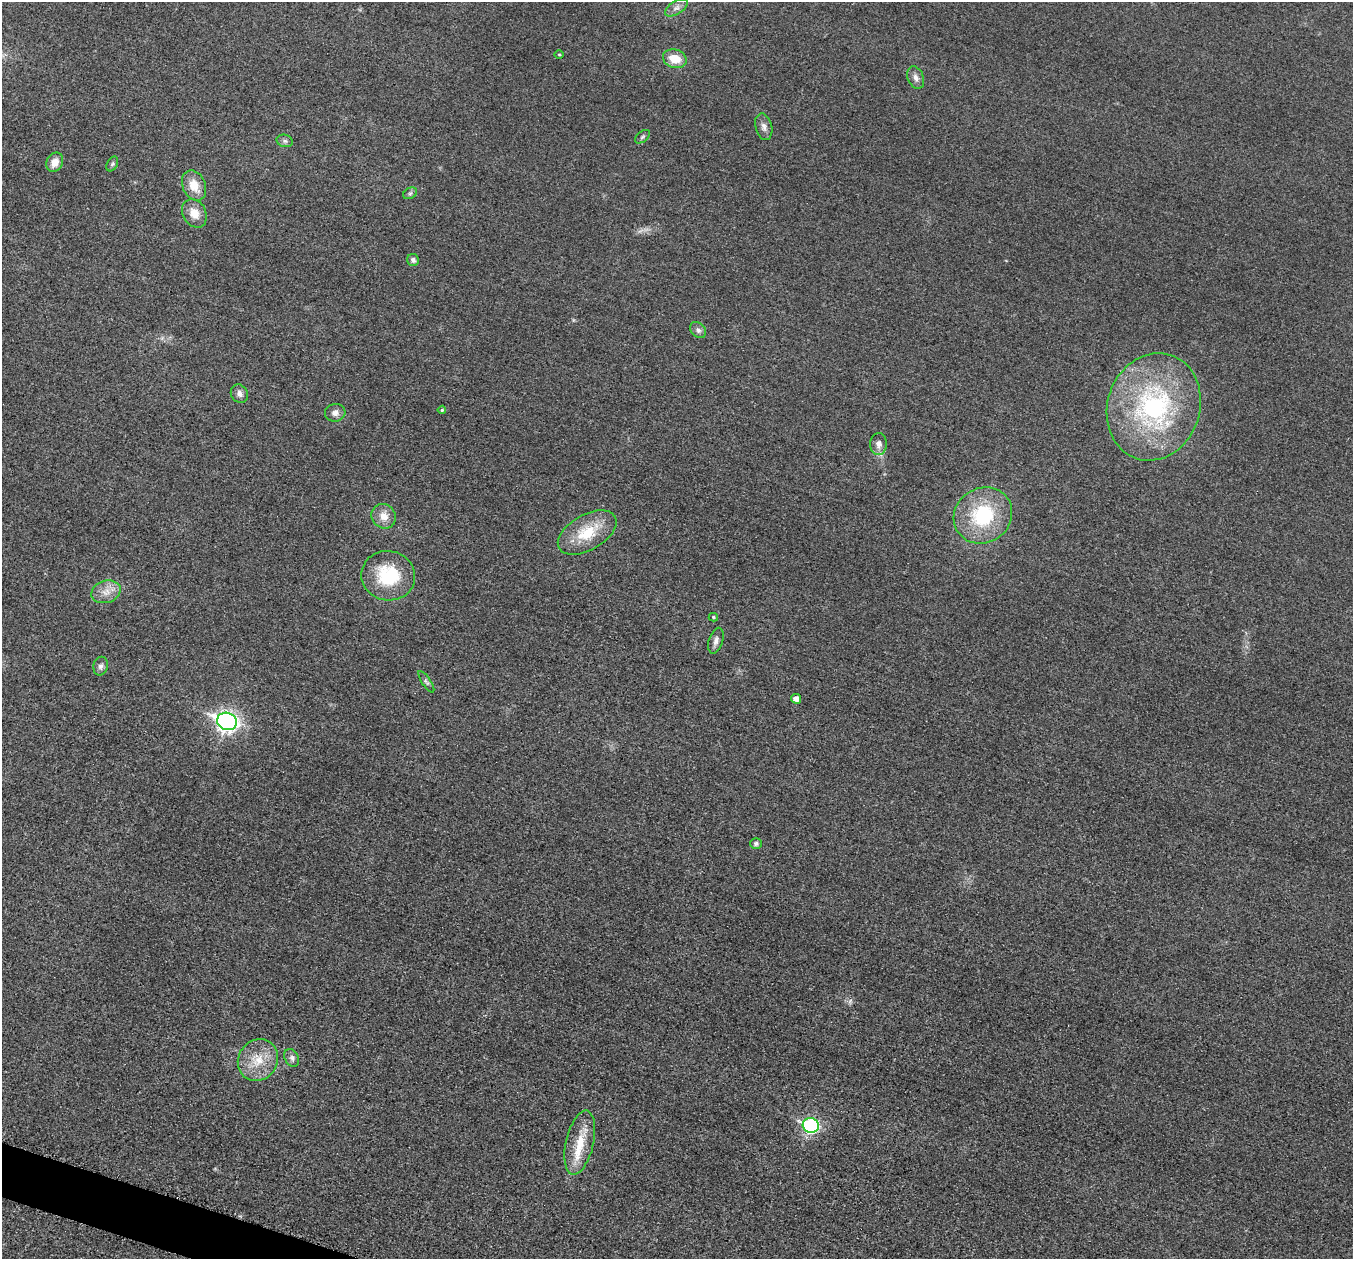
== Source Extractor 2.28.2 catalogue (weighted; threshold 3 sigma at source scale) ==
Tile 7 of 4 x 4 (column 3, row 2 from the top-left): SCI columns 2736-4086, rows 2709-3965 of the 5458 x 5501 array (HDU 1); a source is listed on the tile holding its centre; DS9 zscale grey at full resolution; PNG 1355 x 1261 px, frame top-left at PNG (2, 2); each listed source drawn as its Kron ellipse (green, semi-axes under 4 px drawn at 4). Shown black and unused: <1% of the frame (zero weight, under 3 of 5 exposures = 4% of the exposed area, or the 3 px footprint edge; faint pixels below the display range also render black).
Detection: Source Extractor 2.28.2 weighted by HDU 2 'WHT'; one run over the whole footprint, this tile lists its part. Background 0.0197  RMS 0.0051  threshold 0.0228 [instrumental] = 3 sigma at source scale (4.5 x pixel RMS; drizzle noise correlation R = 1.50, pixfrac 1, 0.05/0.05 arcsec/px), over >= 5 px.
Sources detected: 38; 2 too faint to see at this stretch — neither listed nor drawn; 1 inside a brighter listed object's ellipse — not listed separately; the other 35 listed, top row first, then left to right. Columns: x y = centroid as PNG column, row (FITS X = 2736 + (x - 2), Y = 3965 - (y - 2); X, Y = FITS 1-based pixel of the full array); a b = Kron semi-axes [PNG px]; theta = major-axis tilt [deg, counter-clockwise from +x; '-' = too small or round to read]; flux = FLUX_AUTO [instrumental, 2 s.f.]
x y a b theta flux
676 8 12 6 33 2.5
559 55 5 3 - 0.43
675 59 12 9 -17 8.9
916 78 12 8 -70 2.5
764 127 13 8 -76 2.6
643 137 9 5 38 1.1
285 141 8 6 -15 1.4
55 162 10 8 63 5.3
112 164 8 5 60 1.1
194 186 16 11 -66 8.5
410 193 7 5 30 1.1
194 213 15 11 -62 6.6
413 260 6 6 - 1.6
698 330 9 7 -46 1.8
239 394 9 8 - 2.4
1154 407 54 46 71 90
442 410 4 4 - 0.62
335 413 10 9 - 2.6
879 444 11 8 89 3
983 515 30 27 35 37
384 516 13 11 -43 5.5
587 532 32 17 30 18
388 576 27 25 -9 27
106 592 15 11 17 5.5
713 617 5 3 - 0.7
716 641 13 7 73 2.5
101 666 9 7 77 1.9
426 682 12 4 -56 1.4
796 699 5 5 - 3
227 721 10 8 -19 240
756 843 6 5 - 1.1
292 1058 9 6 -63 1.7
258 1060 21 19 55 13
811 1125 8 7 - 85
580 1143 33 13 77 13